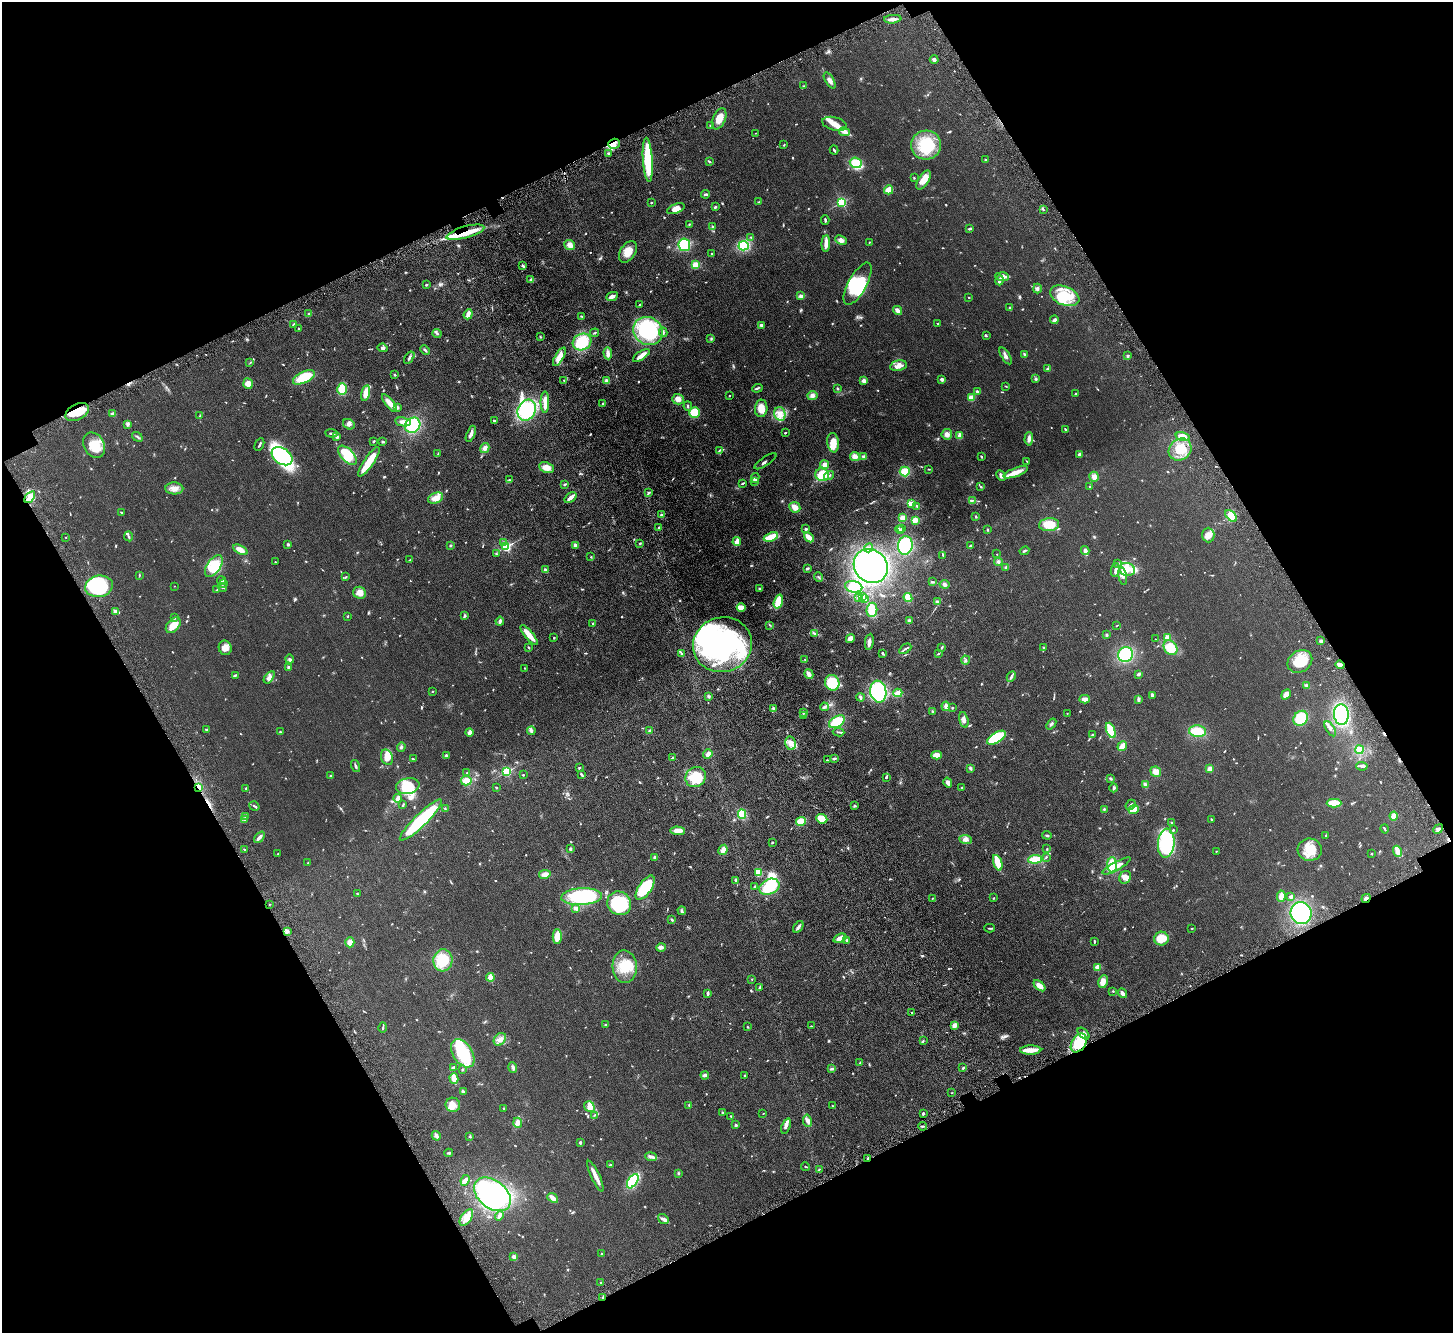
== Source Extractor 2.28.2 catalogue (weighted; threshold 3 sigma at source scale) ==
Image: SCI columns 103-5904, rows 243-5564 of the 6006 x 5937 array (HDU 1 of 3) = the unmasked area's bounding box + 8 px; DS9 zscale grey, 4 x 4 block average (1 PNG px = mean of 4 x 4 image px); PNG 1455 x 1335 px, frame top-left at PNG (2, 2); each listed source drawn as its Kron ellipse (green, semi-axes under 4 px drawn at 4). Shown black and unused: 45% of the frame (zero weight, under 4 of 8 exposures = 5% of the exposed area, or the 3 px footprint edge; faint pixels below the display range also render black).
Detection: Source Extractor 2.28.2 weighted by HDU 2 'WHT'. Background 0.0462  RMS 0.0061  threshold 0.025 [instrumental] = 3 sigma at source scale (4.09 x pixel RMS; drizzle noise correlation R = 1.36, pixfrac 0.8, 0.05/0.05 arcsec/px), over >= 5 px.
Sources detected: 945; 5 too faint to see at this stretch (4 x 4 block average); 20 inside a brighter object's white glare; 2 cosmic-ray / hot-pixel residue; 1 long thin detection or spike segment (spike, bleed or trail) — neither listed nor drawn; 17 coinciding with a brighter row at this scale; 66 inside a brighter listed object's ellipse — not listed separately; of the other 834, all 500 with FLUX_AUTO >= 2.06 (the completeness limit of this list) listed and drawn (334 fainter detections not listed), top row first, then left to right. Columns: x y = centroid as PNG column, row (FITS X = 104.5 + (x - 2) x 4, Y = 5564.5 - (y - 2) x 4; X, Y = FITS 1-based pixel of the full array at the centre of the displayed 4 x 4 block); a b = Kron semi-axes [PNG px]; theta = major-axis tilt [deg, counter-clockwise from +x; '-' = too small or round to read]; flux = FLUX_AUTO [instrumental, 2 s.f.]
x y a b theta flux
893 19 8 3 4 12
934 59 4 3 - 7.3
830 80 9 4 -59 12
804 86 3 2 - 2.6
719 119 11 6 66 34
834 124 12 6 -13 29
710 125 2 2 - 2.7
845 132 5 3 - 9.5
756 133 2 2 - 2.2
614 144 6 5 - 22
784 145 3 2 - 2.1
926 145 15 14 - 120
834 150 4 2 - 4.2
609 153 3 2 - 5
648 160 22 5 -86 150
985 160 2 2 - 2.2
709 161 3 2 - 2.2
856 163 6 5 - 61
914 178 3 2 - 2.2
923 180 11 5 58 41
889 190 5 3 - 38
706 194 4 2 - 6
759 202 2 2 - 2.2
842 202 2 2 - 420
651 203 2 2 - 2.1
715 207 2 2 - 6.9
676 209 9 4 22 24
1043 209 3 2 - 2.3
825 220 5 2 - 4.1
689 224 4 2 - 2.4
712 227 3 2 - 3.3
969 229 3 2 - 4.9
465 232 19 6 16 61
751 237 2 2 - 3.1
841 240 6 4 -25 16
869 242 2 2 - 2.2
826 244 8 3 87 25
570 245 5 5 - 16
684 245 6 6 - 130
744 246 5 4 - 110
628 252 12 7 56 39
712 253 2 2 - 2.1
696 264 4 3 - 30
523 266 4 3 - 4.8
1002 277 7 3 -4 12
531 280 4 3 - 4.3
999 280 5 3 - 12
858 284 23 9 61 100
426 285 3 2 - 3.2
1037 289 5 3 - 6.9
612 296 6 3 24 15
801 296 4 2 - 9.9
1065 296 15 9 -22 100
969 297 2 2 - 3.2
639 305 3 2 - 2.4
1009 308 3 2 - 2.8
897 310 5 3 - 20
309 314 3 2 - 3
468 314 5 3 - 20
582 316 3 2 - 3.7
1054 320 4 3 - 6.6
293 324 3 2 - 4.4
938 324 3 2 - 2.9
761 325 3 2 - 7.9
299 329 2 2 - 2.1
648 331 15 13 -35 230
663 332 5 2 - 3.9
437 333 4 2 - 4.2
595 333 4 2 - 3.1
986 336 3 2 - 2.5
540 337 3 2 - 2.5
711 339 3 2 - 2.7
582 342 9 8 - 110
383 348 5 4 - 7.6
425 350 5 2 - 5.9
608 353 6 3 -88 12
1024 354 4 2 - 5.3
641 355 9 3 34 24
1006 356 9 3 -58 10
1128 356 3 2 - 4.3
559 357 10 4 59 32
409 358 7 3 55 7.5
250 363 4 2 - 2.3
898 366 8 5 12 21
1048 368 4 2 - 4.8
394 375 2 2 - 5.2
304 377 12 5 26 99
942 379 3 3 - 8.6
1036 379 3 3 - 4.4
564 380 3 2 - 3.4
606 381 3 2 - 15
864 381 3 3 - 11
248 384 5 4 - 32
1006 386 2 2 - 2.7
757 388 5 2 - 4.3
342 389 6 4 -88 54
837 389 3 2 - 3
977 391 3 3 - 3.7
366 393 8 4 77 29
1076 394 2 2 - 4.2
812 395 5 4 - 11
729 396 2 2 - 4.8
971 397 3 3 - 24
678 399 6 5 - 19
545 402 11 3 90 39
389 403 10 4 -51 28
603 404 3 2 - 2.7
688 406 5 2 - 3.9
397 407 3 3 - 5.9
761 408 8 6 87 39
527 410 11 9 61 180
77 412 13 7 28 66
695 412 5 5 - 73
113 414 3 3 - 8.7
780 414 7 5 -75 22
200 416 4 2 - 2.5
494 421 2 2 - 5.5
403 422 8 3 -10 19
127 424 3 2 - 4.1
349 424 6 5 - 12
413 425 8 7 - 130
1066 429 3 2 - 2.3
332 433 6 2 -5 5.1
785 433 2 2 - 5.1
471 434 8 2 69 16
947 434 5 5 - 14
960 436 3 3 - 20
1183 436 7 4 -14 30
137 437 6 2 -37 4.6
337 437 2 2 - 27
1029 439 7 3 86 13
374 441 3 2 - 3.4
383 442 3 2 - 3
833 443 10 6 -82 40
94 445 13 10 -62 65
259 445 7 2 65 5.1
485 448 5 4 - 12
719 450 4 2 - 3.9
1180 450 12 10 38 59
438 454 3 2 - 2.6
1080 454 2 2 - 47
347 455 12 6 -47 91
282 456 11 8 -34 250
855 456 5 4 - 17
864 456 4 3 - 6.2
981 457 2 2 - 3.9
765 461 13 2 34 5.9
1027 461 2 2 - 2.3
369 462 17 5 56 57
825 465 4 4 - 14
546 468 8 5 -22 27
929 469 2 2 - 2.8
905 471 5 5 - 37
1016 472 13 4 21 35
822 475 7 6 - 74
829 476 5 3 - 7.9
1001 476 5 3 - 11
1094 477 5 4 - 16
755 478 5 2 - 3.5
509 480 3 2 - 2.7
755 481 3 2 - 7.5
743 483 3 2 - 4
565 484 4 2 - 3.1
1090 486 2 2 - 2.3
981 487 3 2 - 2.8
174 488 9 6 -3 21
649 493 4 2 - 4.6
30 497 7 3 53 18
570 497 6 2 40 25
436 498 8 5 22 27
972 500 4 2 - 3.2
912 503 2 2 - 41
917 506 3 2 - 6.8
795 507 6 5 - 20
121 512 3 2 - 3.4
662 515 3 2 - 6
976 516 3 2 - 3.1
1231 516 7 4 -45 37
903 518 3 3 - 21
915 520 3 3 - 29
1049 525 10 6 6 57
658 528 3 2 - 2.1
806 529 2 2 - 7.1
902 529 3 2 - 2.5
987 529 3 2 - 2.8
899 530 4 2 - 10
1208 535 7 6 - 21
129 536 5 2 - 4.4
66 537 2 2 - 4.3
771 537 7 3 20 85
809 537 5 2 - 37
737 542 4 3 - 28
504 543 3 2 - 3.7
640 543 3 2 - 2.9
288 544 3 3 - 3.8
450 545 3 2 - 2.4
575 545 4 4 - 9.9
905 545 9 7 80 160
970 546 4 2 - 2.8
506 547 2 2 - 430
868 548 5 4 - 9.7
240 550 8 4 -27 22
1085 550 4 3 - 15
1024 551 5 2 - 4.2
496 554 2 2 - 2.3
997 554 2 2 - 3.3
943 555 4 2 - 2.6
591 557 2 2 - 3.2
409 560 3 2 - 2.6
275 562 3 2 - 2.1
998 562 4 3 - 6.5
1118 564 4 2 - 3.9
214 566 12 6 56 87
871 566 18 16 -43 530
807 568 3 2 - 6.2
1006 568 2 2 - 40
1127 569 8 6 -19 36
545 570 4 2 - 7.7
1115 570 7 2 79 8.7
139 575 3 2 - 2.5
1123 576 9 3 -79 17
346 577 2 2 - 2.5
819 577 5 2 - 3.4
221 581 4 2 - 2.9
932 582 3 2 - 2.7
223 584 4 2 - 4.2
945 584 5 4 - 7.5
99 586 14 10 10 210
174 586 2 2 - 2.4
223 587 4 2 - 4.7
854 587 9 5 -10 93
760 589 3 3 - 3.3
217 590 3 2 - 2.1
360 593 6 6 - 25
862 596 2 2 - 41
908 597 5 3 - 43
859 598 3 3 - 10
864 599 3 2 - 10
778 601 7 3 72 99
937 602 3 2 - 8.8
741 608 4 3 - 38
872 610 7 5 83 59
115 611 4 3 - 6.5
347 616 2 2 - 8.6
464 616 3 2 - 5.1
174 617 4 2 - 2.2
500 621 4 3 - 7.4
909 621 3 3 - 5
593 623 3 2 - 2.9
173 625 9 6 47 66
769 625 2 2 - 2.1
1117 626 2 2 - 2.5
815 633 3 3 - 4.6
529 635 12 3 -50 47
1107 635 3 3 - 3.5
1167 637 2 2 - 100
554 638 2 2 - 2.4
850 638 4 3 - 25
1155 639 2 2 - 2.8
1321 641 2 2 - 8.5
869 642 8 3 81 12
722 645 30 27 17 520
942 647 4 2 - 3
1043 647 2 2 - 2.6
225 648 7 6 - 24
529 648 4 2 - 2.2
1171 648 8 6 -53 69
905 649 7 2 31 5.4
681 653 3 2 - 2.9
883 653 2 2 - 6.1
939 654 2 2 - 2.3
1126 654 8 7 - 160
290 659 4 3 - 4.4
805 660 3 2 - 2.2
966 660 4 2 - 3.6
1300 661 13 10 34 78
1340 665 4 3 - 15
288 667 3 2 - 3.7
524 668 2 2 - 2.4
809 674 5 2 - 23
1139 674 3 2 - 9.1
235 675 3 2 - 3.7
1011 676 6 2 63 9.7
269 677 7 4 54 13
832 683 8 7 - 84
1306 685 3 2 - 3.4
432 691 2 2 - 2.2
878 692 11 8 -81 380
898 693 4 3 - 32
1286 694 5 3 - 19
1152 695 4 3 - 7.2
709 696 4 3 - 4.3
860 697 4 3 - 6.5
1085 699 5 3 - 14
1139 699 3 2 - 9.9
946 706 4 3 - 12
824 707 4 3 - 4.7
952 708 2 2 - 8.7
774 709 3 2 - 3.1
933 711 3 2 - 2.7
804 712 2 2 - 2.4
1067 713 2 2 - 3.5
1341 714 10 7 -85 190
803 715 4 2 - 2.2
1301 718 8 7 - 77
964 720 8 3 -76 11
837 722 9 5 31 91
1051 724 6 2 51 5.9
206 729 3 2 - 2.3
1330 729 8 2 -58 6.6
1111 730 8 3 -68 68
531 731 4 3 - 5.9
649 731 3 2 - 3.1
1198 731 8 6 -7 67
280 732 2 2 - 3.1
470 732 4 3 - 12
839 732 6 2 -8 4.7
1092 735 3 3 - 3.4
996 738 10 5 30 110
791 743 7 5 -78 19
1122 746 5 2 - 35
401 747 4 3 - 5
1360 750 4 3 - 34
708 754 5 3 - 12
446 755 3 3 - 5.6
936 755 5 4 - 25
387 757 8 6 -69 34
672 757 3 2 - 2.4
834 758 4 2 - 5.4
413 759 4 2 - 3.2
827 760 2 2 - 2.5
355 766 6 2 -75 6.9
1362 766 5 2 - 6.5
579 768 3 2 - 3.3
970 768 4 3 - 5.1
1210 769 2 2 - 91
506 772 2 2 - 390
1156 772 5 5 - 18
467 773 2 2 - 5.1
523 775 2 2 - 2.4
581 775 4 2 - 7.1
330 776 2 2 - 13
695 777 11 9 45 79
886 777 3 2 - 4.4
1111 779 4 2 - 3.7
466 781 5 4 - 31
948 782 5 3 - 13
1145 785 4 2 - 9.5
408 786 12 8 11 100
199 787 3 2 - 8.7
496 787 3 2 - 2.5
962 787 2 2 - 3.5
246 788 2 2 - 2.2
1114 788 4 3 - 6.4
398 798 4 3 - 13
1334 803 7 3 0 63
403 805 4 2 - 3.3
1130 805 5 2 - 4.8
254 806 5 2 - 5.4
855 806 3 2 - 4.8
445 809 2 2 - 2.2
1104 809 3 2 - 3.2
1134 809 5 3 - 35
742 814 5 4 - 62
1394 816 4 3 - 18
245 817 2 2 - 2.7
245 819 3 2 - 2.1
822 819 6 4 -23 52
1211 819 2 2 - 7.1
421 820 29 6 44 210
801 821 5 4 - 35
1172 822 3 2 - 2.8
1385 829 4 2 - 3.7
1438 829 5 3 - 10
1173 830 2 2 - 11
678 831 7 4 -3 32
1047 835 4 2 - 3.6
1326 836 2 2 - 2.2
259 837 6 2 47 14
965 839 6 3 -8 12
772 842 2 2 - 2.4
1166 843 14 8 85 150
244 849 2 2 - 2.2
570 849 3 3 - 3.8
1047 849 3 2 - 2.1
723 850 5 3 - 17
1310 850 12 11 - 57
1216 851 2 2 - 2.1
1397 851 5 2 - 57
278 854 2 2 - 2.9
1372 854 3 2 - 2.1
655 857 2 2 - 15
1046 857 3 2 - 2.9
1035 859 7 4 5 65
308 863 2 2 - 2.2
998 863 8 3 -71 82
1112 865 7 4 -87 57
1117 866 16 3 29 28
758 872 4 3 - 43
545 874 6 3 9 18
1125 877 6 5 - 21
736 880 2 2 - 12
755 886 3 2 - 3.1
769 887 10 7 26 110
645 888 14 6 56 130
357 894 3 2 - 2.6
1281 896 6 3 82 23
582 897 20 8 3 220
1291 897 3 2 - 12
932 898 2 2 - 2.2
993 898 2 2 - 3.7
1366 898 5 2 - 7.4
619 903 12 11 - 160
269 904 2 2 - 2.2
576 908 3 2 - 9.2
682 911 4 2 - 4.4
1301 913 11 10 - 260
672 920 3 2 - 2.6
798 927 6 2 57 9.5
989 928 5 2 - 3.6
1192 928 2 2 - 2.1
287 932 3 2 - 5.7
557 937 7 4 -89 39
840 938 7 3 20 21
1161 939 7 7 - 45
847 940 4 2 - 3.5
1094 941 3 2 - 2.6
350 942 5 4 - 18
661 947 5 3 - 10
443 960 11 9 85 88
625 967 16 12 -86 82
1098 967 4 4 - 17
490 977 4 3 - 23
752 979 2 2 - 4.7
1103 982 6 4 79 21
1039 986 7 4 -41 20
759 988 4 3 - 4.4
1113 991 3 2 - 2.3
708 993 3 2 - 9.7
1122 993 5 3 - 9.6
911 1013 2 2 - 4.5
606 1024 3 2 - 2.2
955 1025 3 3 - 17
811 1026 2 2 - 2.2
383 1027 5 2 - 3.3
747 1027 3 2 - 2.3
1084 1034 7 3 -44 13
500 1039 7 5 47 16
923 1041 4 2 - 3.1
1079 1043 10 7 55 140
1031 1050 10 4 1 27
463 1053 15 9 -58 130
860 1063 3 2 - 3.6
453 1067 4 2 - 4.9
513 1067 5 3 - 6.9
963 1068 3 2 - 4.1
462 1069 2 2 - 3.4
832 1069 4 2 - 5.3
705 1075 4 2 - 11
745 1076 2 2 - 4.2
454 1079 5 2 - 63
463 1092 3 2 - 2.9
952 1093 2 2 - 2.1
453 1105 7 7 - 25
689 1106 4 2 - 2.7
833 1106 3 2 - 2.6
589 1107 6 5 - 24
504 1108 2 2 - 2.4
722 1113 2 2 - 2.4
923 1113 3 2 - 4.3
763 1114 2 2 - 4.2
594 1115 4 2 - 3.4
731 1116 3 2 - 2.7
807 1121 6 4 -82 12
518 1123 5 4 - 18
736 1125 3 2 - 6
786 1126 8 3 70 8.8
923 1126 5 2 - 3.7
436 1136 5 2 - 12
470 1137 3 2 - 2.5
580 1142 2 2 - 19
449 1153 4 2 - 3.5
651 1157 6 3 -8 7.8
868 1158 2 2 - 3.2
610 1165 3 2 - 2.5
806 1167 4 2 - 2.5
819 1169 3 2 - 2.5
678 1173 3 2 - 3.1
595 1176 17 3 -65 28
465 1180 5 4 - 13
633 1181 8 4 56 120
492 1194 21 14 -38 540
553 1198 6 3 -40 17
499 1216 5 2 - 13
466 1217 9 5 56 30
663 1219 6 4 -37 9.6
602 1254 2 2 - 3.6
514 1257 2 2 - 58
601 1283 2 2 - 3.1
603 1297 3 2 - 3
Overlapping masked pixels (flux is a lower limit): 9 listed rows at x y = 614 144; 465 232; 77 412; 1340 665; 199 787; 1366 898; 1079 1043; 868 1158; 603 1297
Diffuse or blended objects may show on this block-average render without a row.